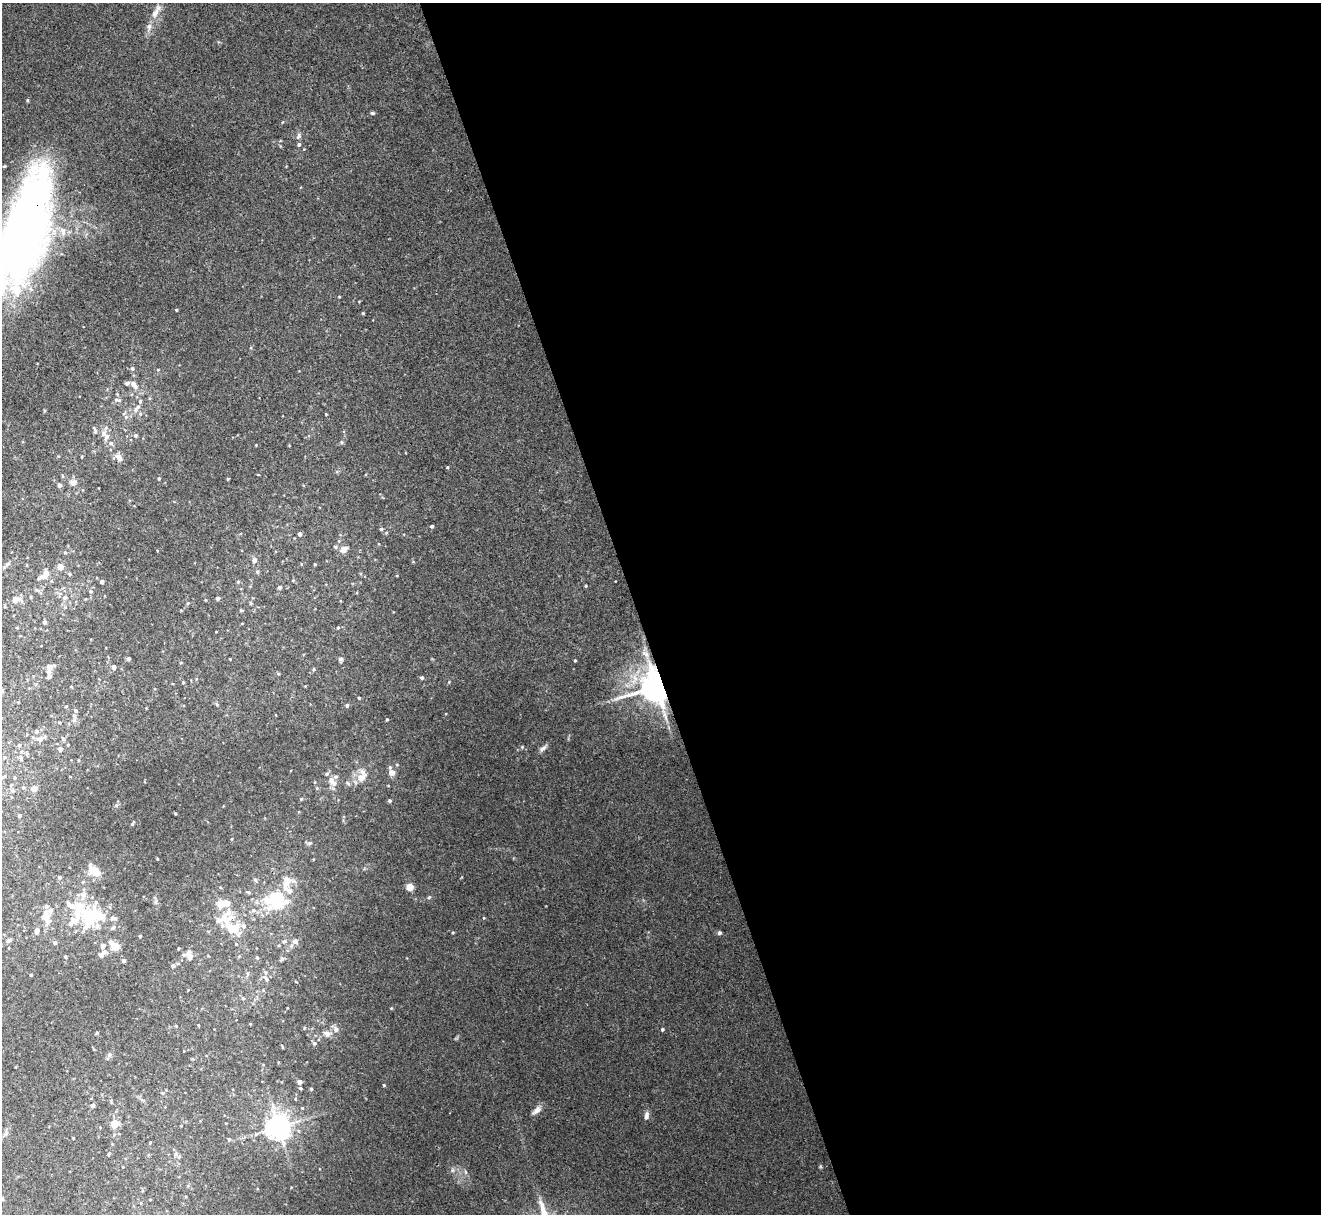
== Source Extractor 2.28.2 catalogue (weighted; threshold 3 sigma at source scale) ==
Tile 8 of 4 x 4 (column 4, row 2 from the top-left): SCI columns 3958-5276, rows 2569-3780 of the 5276 x 5261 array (HDU 1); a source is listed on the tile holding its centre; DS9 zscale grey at full resolution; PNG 1323 x 1216 px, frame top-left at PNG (2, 3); no overlay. Shown black and unused: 52% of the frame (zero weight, under 3 of 4 exposures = <1% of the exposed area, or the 3 px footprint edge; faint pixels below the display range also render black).
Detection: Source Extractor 2.28.2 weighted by HDU 2 'WHT'; one run over the whole footprint, this tile lists its part. Background 0.0572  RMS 0.0054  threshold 0.0245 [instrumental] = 3 sigma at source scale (4.5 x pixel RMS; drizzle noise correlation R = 1.50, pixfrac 1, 0.05/0.05 arcsec/px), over >= 5 px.
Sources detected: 193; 3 inside a brighter object's white glare — not listed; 23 inside a brighter listed object's ellipse — not listed separately; the other 167 listed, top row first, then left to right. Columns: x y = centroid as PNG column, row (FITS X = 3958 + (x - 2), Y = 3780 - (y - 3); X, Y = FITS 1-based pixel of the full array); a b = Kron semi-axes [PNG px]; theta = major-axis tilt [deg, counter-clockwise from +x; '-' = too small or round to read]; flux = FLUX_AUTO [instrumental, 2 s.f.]
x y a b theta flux
155 13 18 8 61 5.1
27 100 4 4 - 0.64
372 113 6 4 -15 0.82
299 136 10 5 63 1.5
299 144 5 4 - 1
28 228 128 46 78 330
339 297 4 3 - 0.46
176 310 3 3 - 0.58
363 313 4 4 - 0.54
132 368 6 5 - 0.99
158 370 5 3 - 0.47
134 385 11 6 -53 3.8
117 400 12 5 -14 1.9
140 401 6 5 - 0.91
135 410 8 7 - 2.1
326 414 3 3 - 0.39
95 430 12 5 -69 1.3
135 435 6 5 - 1.1
106 437 11 7 67 2.8
341 442 6 3 -70 0.64
111 443 7 6 - 1.5
82 456 4 3 - 0.47
119 457 9 6 -64 3.1
447 467 4 4 - 0.56
159 478 3 3 - 0.64
73 482 8 7 - 2.9
60 485 4 4 - 1.6
432 526 4 4 - 1
381 529 4 4 - 0.71
300 534 4 4 - 1.9
335 547 6 4 -23 0.87
343 550 7 5 34 5.1
65 553 5 4 - 0.72
254 560 6 6 - 1.9
7 564 9 4 36 1.4
315 564 3 3 - 0.5
60 567 10 8 -70 3.5
257 572 5 5 - 0.73
46 573 9 7 74 4.5
69 574 5 4 - 0.85
102 582 4 3 - 1.6
238 582 5 4 - 0.68
586 586 4 3 - 0.55
280 587 5 4 - 1.3
91 591 5 5 - 1
31 597 5 3 - 0.59
65 597 7 6 - 1.8
218 598 4 4 - 1.4
15 599 8 6 0 5.6
251 603 5 4 - 0.6
65 607 5 5 - 0.77
241 610 4 3 - 0.69
45 622 4 4 - 1.6
17 628 4 3 - 0.4
338 628 4 4 - 0.52
216 632 3 2 - 0.37
646 654 14 8 -46 3.7
128 659 4 4 - 1.4
341 659 6 6 - 1.1
575 660 3 3 - 0.52
181 662 4 3 - 0.46
114 667 4 4 - 2.5
49 669 15 7 74 3.4
314 669 4 4 - 0.6
422 678 4 4 - 1.1
183 682 4 3 - 0.48
656 686 9 8 - 1200
71 687 4 3 - 0.4
2 690 5 4 - 0.85
359 698 3 3 - 0.55
217 704 5 4 - 0.73
347 705 4 4 - 1
74 716 8 6 -72 1.9
387 719 3 3 - 0.51
36 732 7 6 - 1.2
27 734 4 2 - 0.35
40 739 10 6 -10 3
63 739 6 4 -71 1
19 745 5 4 - 0.76
522 747 4 4 - 0.6
543 748 12 5 45 1.8
60 749 5 5 - 2.1
4 757 5 4 - 0.84
21 758 8 5 -71 1.3
390 767 5 4 - 0.78
392 772 5 5 - 5
15 777 5 4 - 0.73
361 778 16 11 45 6
333 782 15 8 -48 4.4
23 787 5 3 - 0.59
34 789 5 5 - 4.4
301 799 4 4 - 0.52
389 801 4 3 - 0.95
116 805 6 5 - 1
175 813 3 3 - 0.5
20 816 4 4 - 0.9
132 824 6 3 45 0.67
310 843 7 5 20 1.1
94 871 16 10 -37 9.2
60 877 5 4 - 0.86
255 880 7 4 -38 0.96
286 880 13 11 68 8
410 887 5 5 - 7.9
248 892 6 4 -42 0.72
83 894 10 9 - 3.6
429 897 6 4 42 0.76
267 899 20 16 -79 14
277 903 10 9 - 16
79 906 11 8 -42 12
253 910 7 6 - 1.7
46 917 16 9 -78 8.2
88 917 21 12 80 22
114 918 11 6 -9 1.9
225 918 29 21 71 19
72 922 17 11 48 7
113 928 7 5 38 1.3
37 931 6 5 - 2.7
453 932 4 3 - 0.51
719 933 4 4 - 1.4
140 936 3 3 - 0.56
9 940 9 5 25 1.3
285 941 7 5 15 1.2
295 941 8 8 - 2.3
55 942 5 4 - 1.5
111 942 5 5 - 2
236 944 5 5 - 0.7
103 946 5 4 - 2.8
115 946 5 4 - 14
189 953 13 8 -71 3.2
101 955 5 5 - 2.4
65 956 5 4 - 0.68
257 958 5 4 - 0.68
124 961 4 4 - 1.3
173 966 5 4 - 1.6
247 974 6 4 -90 0.92
31 975 3 3 - 0.68
265 978 13 5 -44 2.2
243 998 5 5 - 0.84
391 1008 4 3 - 0.47
198 1025 3 3 - 0.44
176 1026 4 4 - 0.44
304 1028 5 3 - 0.42
336 1029 7 7 - 2.3
662 1029 4 4 - 0.74
97 1033 5 3 - 0.62
327 1033 9 7 -1 2.8
314 1043 5 5 - 1.3
109 1054 7 6 - 1.8
300 1082 4 4 - 2.8
384 1085 4 3 - 0.56
300 1088 3 3 - 0.65
311 1089 4 3 - 0.57
162 1093 5 3 - 0.62
93 1105 4 4 - 2
302 1108 4 4 - 0.39
537 1110 14 7 37 2.9
646 1116 10 5 79 2.2
114 1124 5 5 - 10
278 1127 7 7 - 610
6 1133 7 4 72 1.2
73 1138 2 2 - 0.46
229 1139 5 4 - 0.84
150 1142 3 3 - 0.44
108 1155 5 3 - 0.51
452 1170 7 4 90 0.99
466 1172 6 4 -89 0.89
150 1199 3 2 - 0.34
Overlapping masked pixels (flux is a lower limit): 2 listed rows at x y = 28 228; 656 686
Isophote crosses this tile's border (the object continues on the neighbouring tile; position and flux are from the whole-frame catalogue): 2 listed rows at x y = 28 228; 2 690
Unlisted compact peaks at least as high as the median listed source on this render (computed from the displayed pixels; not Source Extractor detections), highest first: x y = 484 918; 228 479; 256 445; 449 682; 397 765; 230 659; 157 859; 386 533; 188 603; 317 788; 291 1187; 397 576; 282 122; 461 877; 615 581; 280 146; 251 348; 359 301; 301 564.